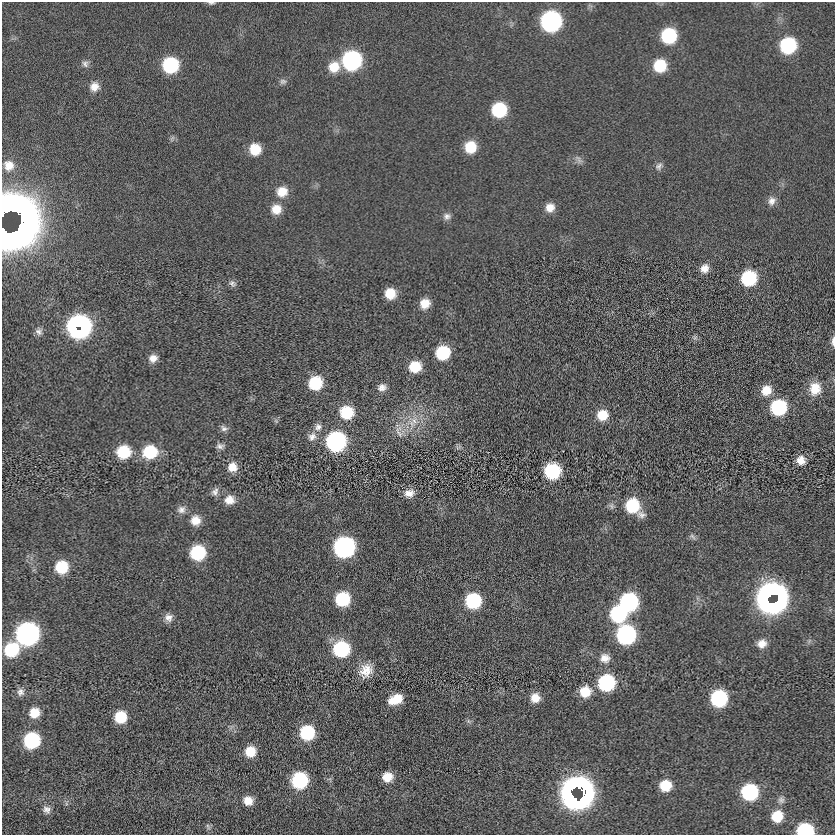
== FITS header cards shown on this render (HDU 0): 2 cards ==
NAXIS1  =                  833
NAXIS2  =                  833

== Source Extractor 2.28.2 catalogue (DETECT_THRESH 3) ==
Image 833 x 833 px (HDU 0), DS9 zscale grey, 1 PNG px = 1 image px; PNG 837 x 837 px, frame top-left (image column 1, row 833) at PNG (2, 2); no overlay
Background -0.0105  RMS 5.6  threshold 16.8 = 3 sigma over >= 5 px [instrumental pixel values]
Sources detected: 109; all 109 listed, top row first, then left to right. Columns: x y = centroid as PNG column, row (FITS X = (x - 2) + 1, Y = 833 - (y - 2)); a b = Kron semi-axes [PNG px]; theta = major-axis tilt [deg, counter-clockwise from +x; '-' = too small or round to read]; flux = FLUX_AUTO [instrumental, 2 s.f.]
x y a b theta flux
211 3 9 4 1 740
551 21 12 12 - 97000
669 36 11 11 - 28000
788 45 11 11 - 33000
352 60 12 12 - 70000
85 64 9 8 - 1400
170 65 11 11 - 31000
660 66 11 11 - 13000
334 67 13 12 - 6800
283 81 9 7 0 1200
94 87 11 10 - 3300
499 110 11 11 - 24000
470 147 11 11 - 9600
255 149 11 10 - 8300
579 161 8 5 -59 1300
9 165 10 10 - 3400
659 166 11 8 45 1500
282 192 13 12 - 5400
772 201 11 10 - 2400
550 208 11 10 - 3600
276 209 12 11 - 5000
7 211 24 11 24 100000
3 214 28 5 78 31000
447 216 10 9 - 1700
20 226 37 14 70 230000
5 231 28 10 -40 74000
14 232 38 7 13 52000
704 268 10 9 - 3000
749 278 11 11 - 28000
232 283 10 8 -32 1300
390 294 9 9 - 7200
425 304 10 10 - 5200
79 326 14 13 - 160000
39 332 10 9 - 1500
695 337 7 4 19 710
833 341 12 5 89 1600
443 353 11 10 - 19000
153 358 10 9 - 2800
415 367 11 10 - 9800
315 383 11 11 - 17000
382 387 11 9 16 2400
815 389 16 14 87 6900
766 390 12 11 - 5500
778 407 11 11 - 31000
346 412 12 11 - 15000
602 415 12 11 - 7200
276 421 5 5 - 610
414 421 13 8 85 3700
318 427 11 9 76 2000
224 428 10 8 -19 1400
399 432 21 10 -80 3900
312 437 12 10 54 2600
336 441 12 12 - 78000
220 446 10 7 -6 1500
123 452 12 11 - 15000
150 452 14 12 15 17000
801 460 10 10 - 3500
232 467 11 11 - 4200
552 471 11 11 - 26000
215 492 12 8 57 1800
409 493 12 9 13 3000
229 500 13 12 - 4000
632 506 13 12 - 17000
181 509 11 10 - 2200
641 514 12 8 -19 1800
195 520 12 12 - 4500
692 536 11 4 -45 930
344 547 13 12 - 94000
198 553 12 11 - 23000
61 567 11 11 - 13000
770 595 20 14 31 190000
342 599 11 11 - 19000
473 601 12 11 - 26000
629 602 12 12 - 51000
773 603 16 7 12 78000
618 614 13 12 - 31000
168 618 11 11 - 2500
27 634 13 12 - 140000
626 635 12 12 - 61000
762 644 11 10 - 3300
11 649 13 12 - 18000
341 649 13 12 - 30000
605 658 13 12 - 3600
366 671 19 15 52 6200
607 683 12 12 - 34000
21 692 10 9 - 1700
585 692 12 11 - 7400
535 698 10 10 - 4300
719 698 11 11 - 39000
396 699 13 8 22 7100
34 713 10 10 - 5600
121 717 11 10 - 11000
468 721 7 4 -71 650
307 733 11 11 - 22000
32 740 11 10 - 33000
250 751 11 10 - 7000
387 777 9 9 - 5300
300 781 11 11 - 33000
665 786 10 10 - 9100
574 787 15 4 37 22000
581 789 21 10 -50 90000
750 792 11 11 - 37000
573 797 22 11 -44 87000
781 800 9 9 - 1400
248 801 10 9 - 4000
47 810 11 9 -45 1900
777 816 11 10 - 8600
208 826 10 4 -68 710
805 831 11 8 1 36000
At the frame edge (FLAGS 8, measured only in part): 5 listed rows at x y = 211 3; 3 214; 5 231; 833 341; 805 831